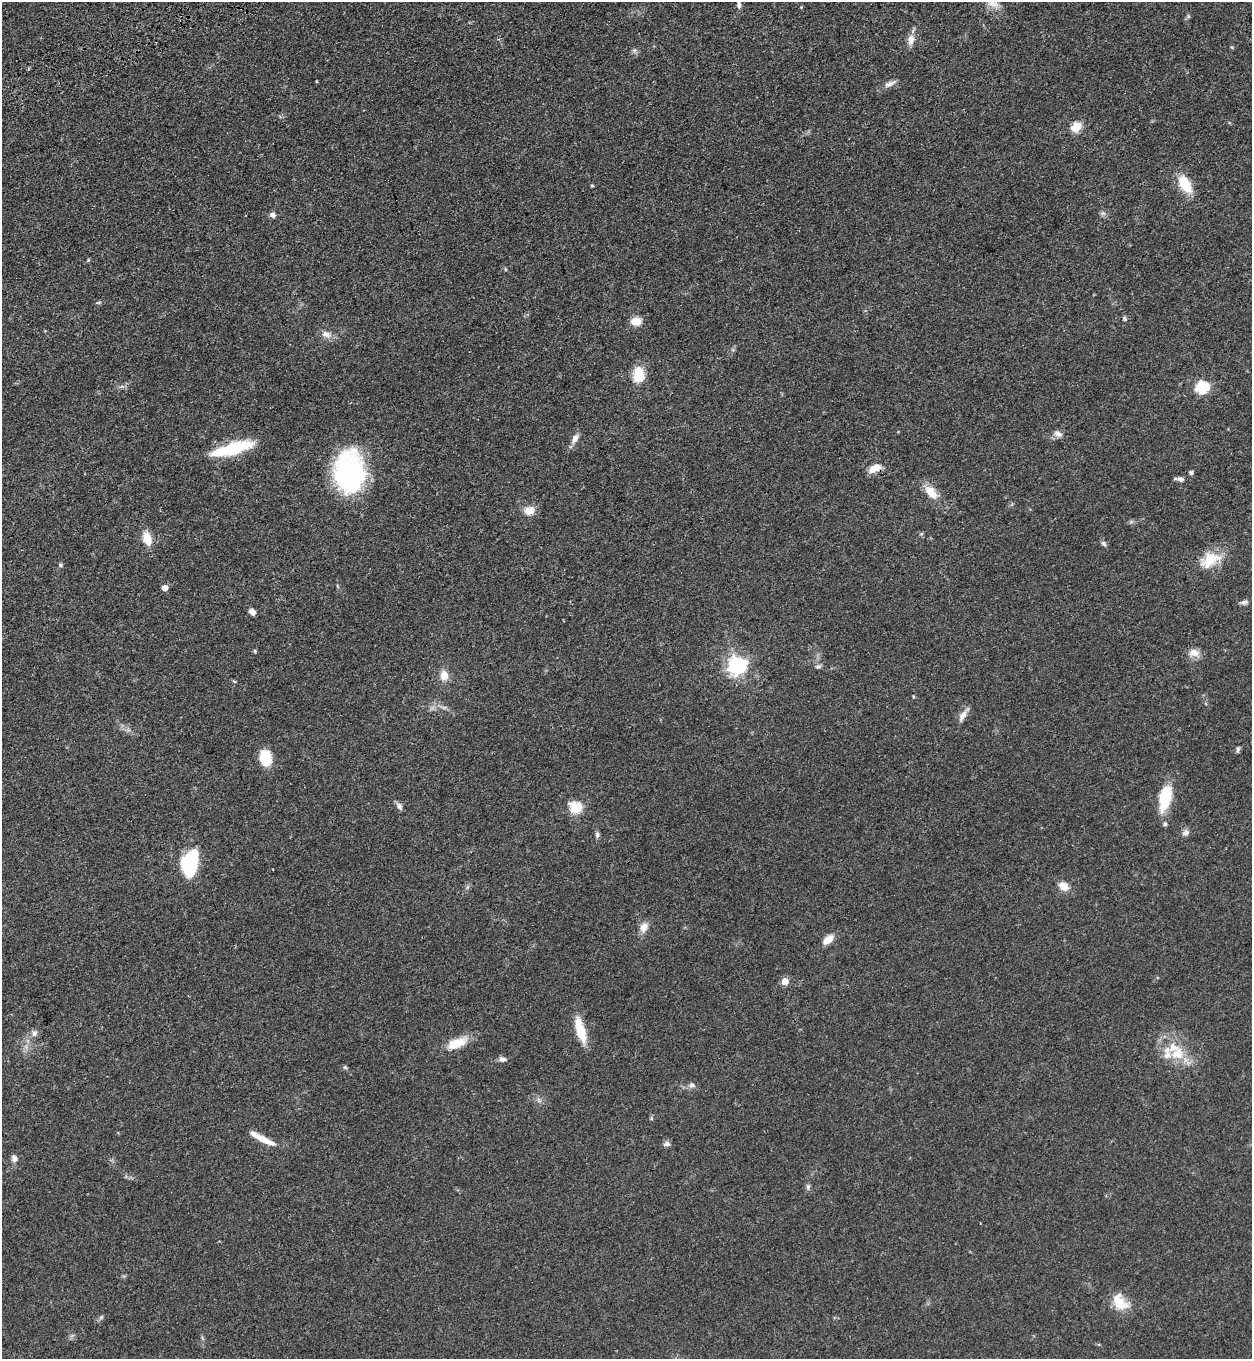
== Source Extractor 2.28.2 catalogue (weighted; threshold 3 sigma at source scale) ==
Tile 11 of 4 x 4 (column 3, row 3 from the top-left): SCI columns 2959-4208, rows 1544-2900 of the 5704 x 5798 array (HDU 1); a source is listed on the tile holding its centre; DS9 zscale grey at full resolution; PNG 1254 x 1361 px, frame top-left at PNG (2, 2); no overlay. Shown black and unused: <1% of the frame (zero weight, under 3 of 4 exposures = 11% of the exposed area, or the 3 px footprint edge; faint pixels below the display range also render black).
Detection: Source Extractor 2.28.2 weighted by HDU 2 'WHT'; one run over the whole footprint, this tile lists its part. Background 0.0514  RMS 0.0041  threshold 0.0187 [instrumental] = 3 sigma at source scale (4.5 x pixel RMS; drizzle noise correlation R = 1.50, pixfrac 1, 0.05/0.05 arcsec/px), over >= 5 px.
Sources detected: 74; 2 inside a brighter object's white glare — not listed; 4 inside a brighter listed object's ellipse — not listed separately; the other 68 listed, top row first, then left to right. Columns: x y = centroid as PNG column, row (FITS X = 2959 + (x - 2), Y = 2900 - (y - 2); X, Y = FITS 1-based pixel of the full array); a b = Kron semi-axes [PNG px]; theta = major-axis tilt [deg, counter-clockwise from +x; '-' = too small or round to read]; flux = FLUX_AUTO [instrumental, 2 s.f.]
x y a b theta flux
993 3 19 12 -30 4.5
739 5 10 6 -85 1.6
801 7 4 4 - 0.3
1188 17 7 4 19 0.56
911 40 15 9 84 3.1
634 50 7 4 0 0.82
889 84 15 7 24 2.2
1076 127 5 5 - 23
1185 184 21 11 -58 11
592 185 5 3 - 0.38
272 215 7 6 - 1.4
88 260 4 4 - 0.42
505 269 6 3 -73 0.42
99 302 6 4 19 0.53
1124 318 7 5 -70 0.69
636 321 11 8 -2 4.7
326 334 14 9 -11 2.7
638 375 18 13 90 8.7
1202 387 6 6 - 43
1058 434 11 7 -27 2
575 438 14 7 63 2.3
231 450 38 15 17 17
874 468 15 8 27 4.6
349 472 40 28 87 70
1191 472 5 5 - 0.82
1180 479 10 6 -14 1.3
931 492 21 11 -47 6.2
529 510 14 11 22 3.8
147 538 13 8 -74 7.2
1104 544 8 6 -45 0.94
1210 560 29 17 32 11
60 565 6 5 - 0.68
165 588 5 4 - 3.4
1244 602 11 6 12 1.2
252 612 7 6 - 1.9
255 651 5 3 - 0.44
1194 653 14 10 -5 3.6
737 666 7 7 - 150
818 666 8 5 2 0.98
444 675 12 10 -88 4
234 681 6 3 -19 0.44
963 715 22 6 59 2.7
1238 749 8 4 84 0.82
265 758 14 10 -84 13
1165 798 31 13 79 14
399 806 10 6 -68 1.4
576 808 7 6 - 19
1185 832 11 7 33 1.5
597 835 7 6 - 0.95
190 863 28 15 79 26
1064 886 9 7 -40 5.6
644 927 13 9 65 3.3
828 940 14 8 40 4
785 981 5 5 - 6.2
580 1030 29 9 -74 11
34 1033 9 7 58 1.7
457 1043 28 12 23 7.8
1177 1053 20 17 30 9.5
502 1059 9 7 -4 1.5
345 1067 5 5 - 0.59
692 1085 7 7 - 1.4
651 1118 6 4 -73 0.49
264 1140 28 6 -26 6.3
667 1144 9 6 2 1.3
14 1158 9 7 -79 1.7
808 1187 8 6 90 0.94
1120 1302 22 14 -51 8.8
101 1317 6 4 47 0.68
Overlapping masked pixels (flux is a lower limit): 1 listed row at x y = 874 468
Isophote crosses this tile's border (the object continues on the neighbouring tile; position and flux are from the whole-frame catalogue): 2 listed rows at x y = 993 3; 739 5